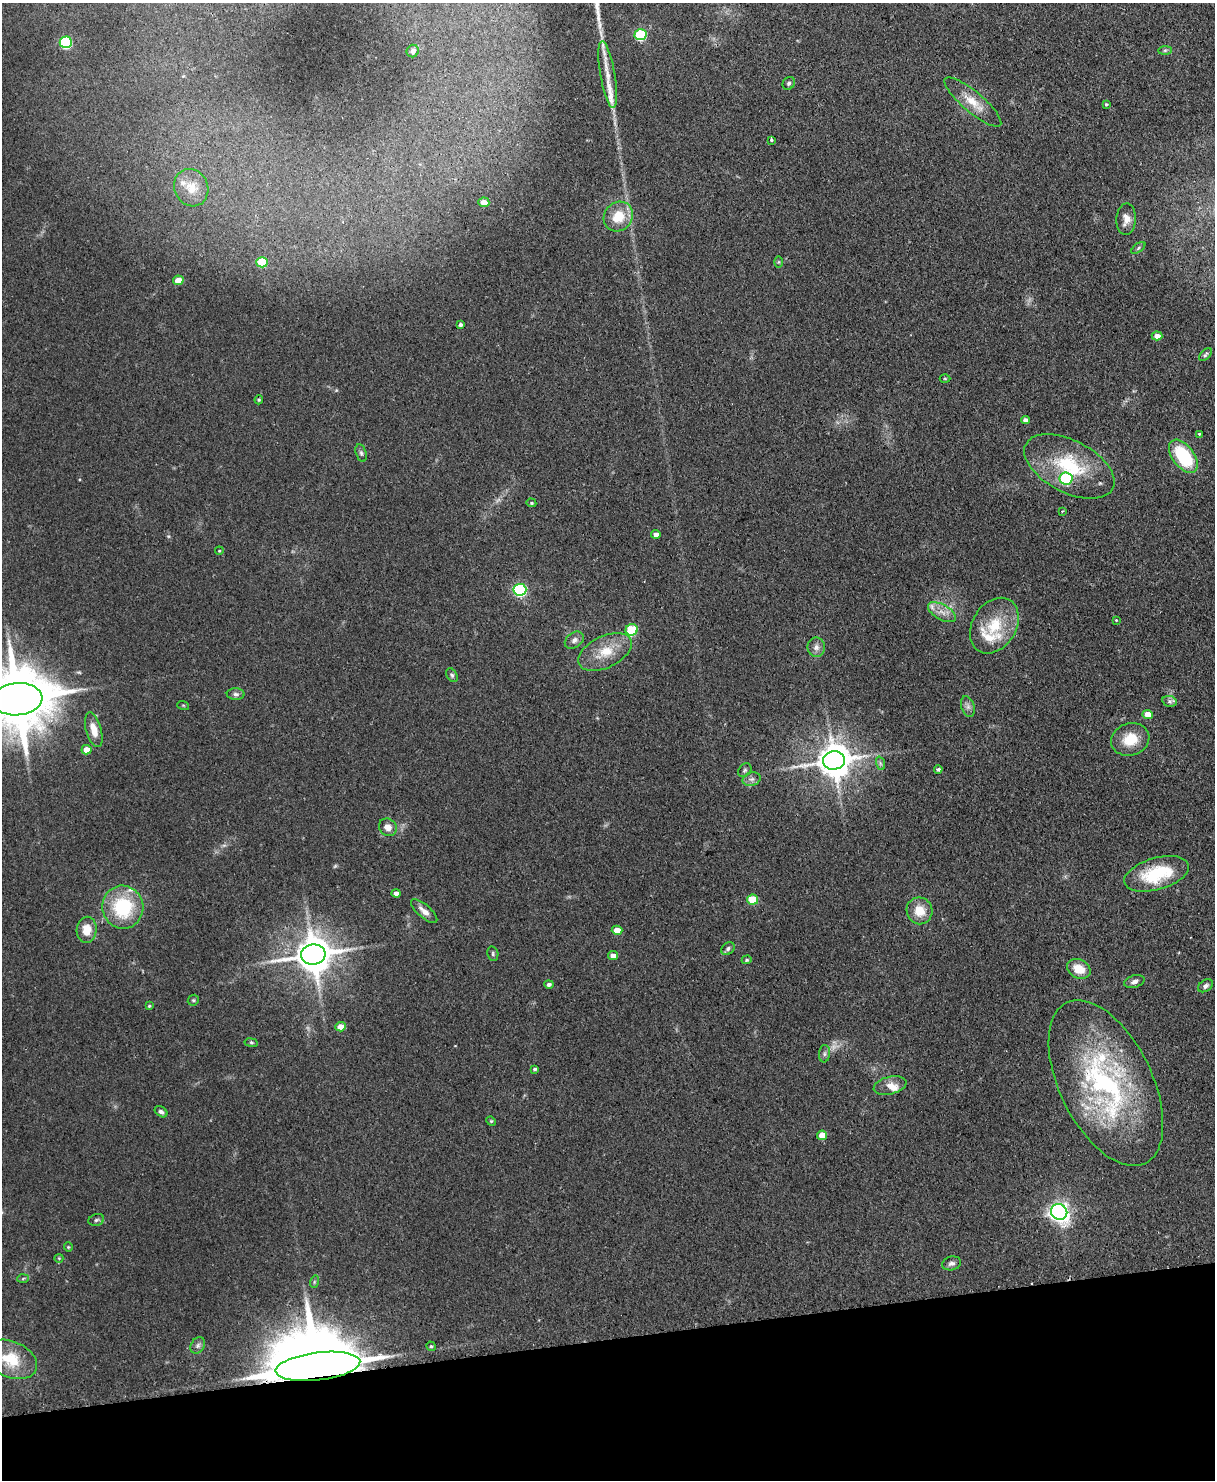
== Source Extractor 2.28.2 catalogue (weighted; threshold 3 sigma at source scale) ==
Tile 10 of 4 x 3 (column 2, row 3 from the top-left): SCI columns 1270-2482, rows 154-1631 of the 4965 x 4853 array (HDU 1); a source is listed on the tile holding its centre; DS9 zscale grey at full resolution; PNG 1217 x 1482 px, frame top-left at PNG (2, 3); each listed source drawn as its Kron ellipse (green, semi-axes under 4 px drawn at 4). Shown black and unused: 10% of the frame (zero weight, under 2 of 3 exposures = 3% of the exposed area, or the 3 px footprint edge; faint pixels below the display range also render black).
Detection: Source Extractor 2.28.2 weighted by HDU 2 'WHT'; one run over the whole footprint, this tile lists its part. Background 0.14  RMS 0.0068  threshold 0.0305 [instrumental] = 3 sigma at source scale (4.5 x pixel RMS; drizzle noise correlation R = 1.50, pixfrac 1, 0.05/0.05 arcsec/px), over >= 5 px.
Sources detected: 106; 2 too faint to see at this stretch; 1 inside a brighter object's white glare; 1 cosmic-ray / hot-pixel residue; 1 long thin detection or spike segment (spike, bleed or trail) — neither listed nor drawn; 6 inside a brighter listed object's ellipse — not listed separately; the other 95 listed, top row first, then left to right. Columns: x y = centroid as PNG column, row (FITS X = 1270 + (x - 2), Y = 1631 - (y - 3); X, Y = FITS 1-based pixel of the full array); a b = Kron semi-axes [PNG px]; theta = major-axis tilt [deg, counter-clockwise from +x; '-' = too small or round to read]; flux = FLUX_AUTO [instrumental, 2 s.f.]
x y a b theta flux
641 35 6 5 - 64
66 42 6 6 - 75
1165 50 7 4 1 1.4
413 51 6 6 - 2.1
608 75 34 7 -80 9.8
789 83 7 5 47 1.3
973 102 36 10 -40 13
1106 104 3 3 - 0.87
771 140 4 3 - 1
191 188 19 16 -66 11
484 202 5 5 - 6.8
618 217 15 14 - 16
1126 219 16 10 86 5.9
1138 248 8 4 37 1.2
262 262 6 5 - 28
779 262 6 4 89 0.69
178 280 5 4 - 11
460 325 4 3 - 1.4
1157 336 5 4 - 4.7
1205 355 8 4 46 1.2
945 378 5 3 - 0.64
259 400 4 3 - 0.79
1025 420 4 4 - 2.6
1199 434 3 3 - 1.1
361 453 9 5 -75 1.5
1183 456 19 11 -53 38
1069 466 49 26 -27 47
1066 478 6 6 - 53
531 503 5 4 - 0.91
1062 511 4 3 - 0.73
656 534 4 4 - 3.8
219 551 4 3 - 0.53
520 590 6 6 - 120
942 612 15 7 -29 5.5
1116 620 3 2 - 0.48
994 626 30 22 58 26
632 630 6 5 - 35
574 640 10 7 36 3.1
816 647 9 8 - 3.6
605 652 29 16 26 18
452 675 7 5 -60 1.3
236 694 9 6 -1 2.1
17 699 25 16 5 5900
1169 701 7 5 -12 1.8
183 705 6 4 -18 0.73
968 706 11 6 -73 2.7
1148 714 5 4 - 9
94 730 18 7 -74 8.2
1130 739 19 16 18 16
87 750 5 4 - 8
834 760 11 9 8 1500
880 763 7 4 -72 1.3
938 769 4 3 - 1.5
745 770 7 5 46 1.4
752 779 9 6 15 2.5
388 827 9 8 - 5
1157 874 33 16 16 38
396 893 4 4 - 3.3
752 900 5 5 - 23
123 907 21 20 - 45
424 911 16 6 -41 4.8
919 911 13 13 - 12
87 930 13 10 86 10
617 930 5 4 - 7.6
728 949 7 5 44 1.7
493 954 7 5 -78 1.2
313 955 12 10 8 1800
613 956 5 4 - 4.8
747 960 5 4 - 0.82
1079 969 12 9 -26 11
1134 982 10 6 16 2.6
549 984 5 4 - 1.8
1205 986 8 5 33 2.1
193 1000 6 5 - 1
149 1006 4 4 - 0.77
340 1027 5 4 - 8.3
251 1043 7 3 -8 0.85
824 1054 9 5 85 1.7
535 1069 4 3 - 1.1
1106 1083 89 46 -64 140
890 1086 17 8 14 5.6
161 1112 7 5 -35 1.8
491 1121 5 4 - 0.77
822 1135 5 4 - 11
1059 1212 8 7 - 320
96 1220 8 5 17 1.5
68 1247 4 4 - 0.73
59 1258 4 4 - 0.72
952 1263 9 7 12 2.4
23 1279 6 4 4 0.87
314 1282 6 4 72 0.87
198 1345 9 6 58 2.2
431 1346 5 4 - 0.97
11 1359 27 18 -24 23
318 1366 42 14 7 12000
Overlapping masked pixels (flux is a lower limit): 1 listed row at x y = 318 1366
Isophote crosses this tile's border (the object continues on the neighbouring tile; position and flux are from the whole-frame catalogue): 2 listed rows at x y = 17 699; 11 1359